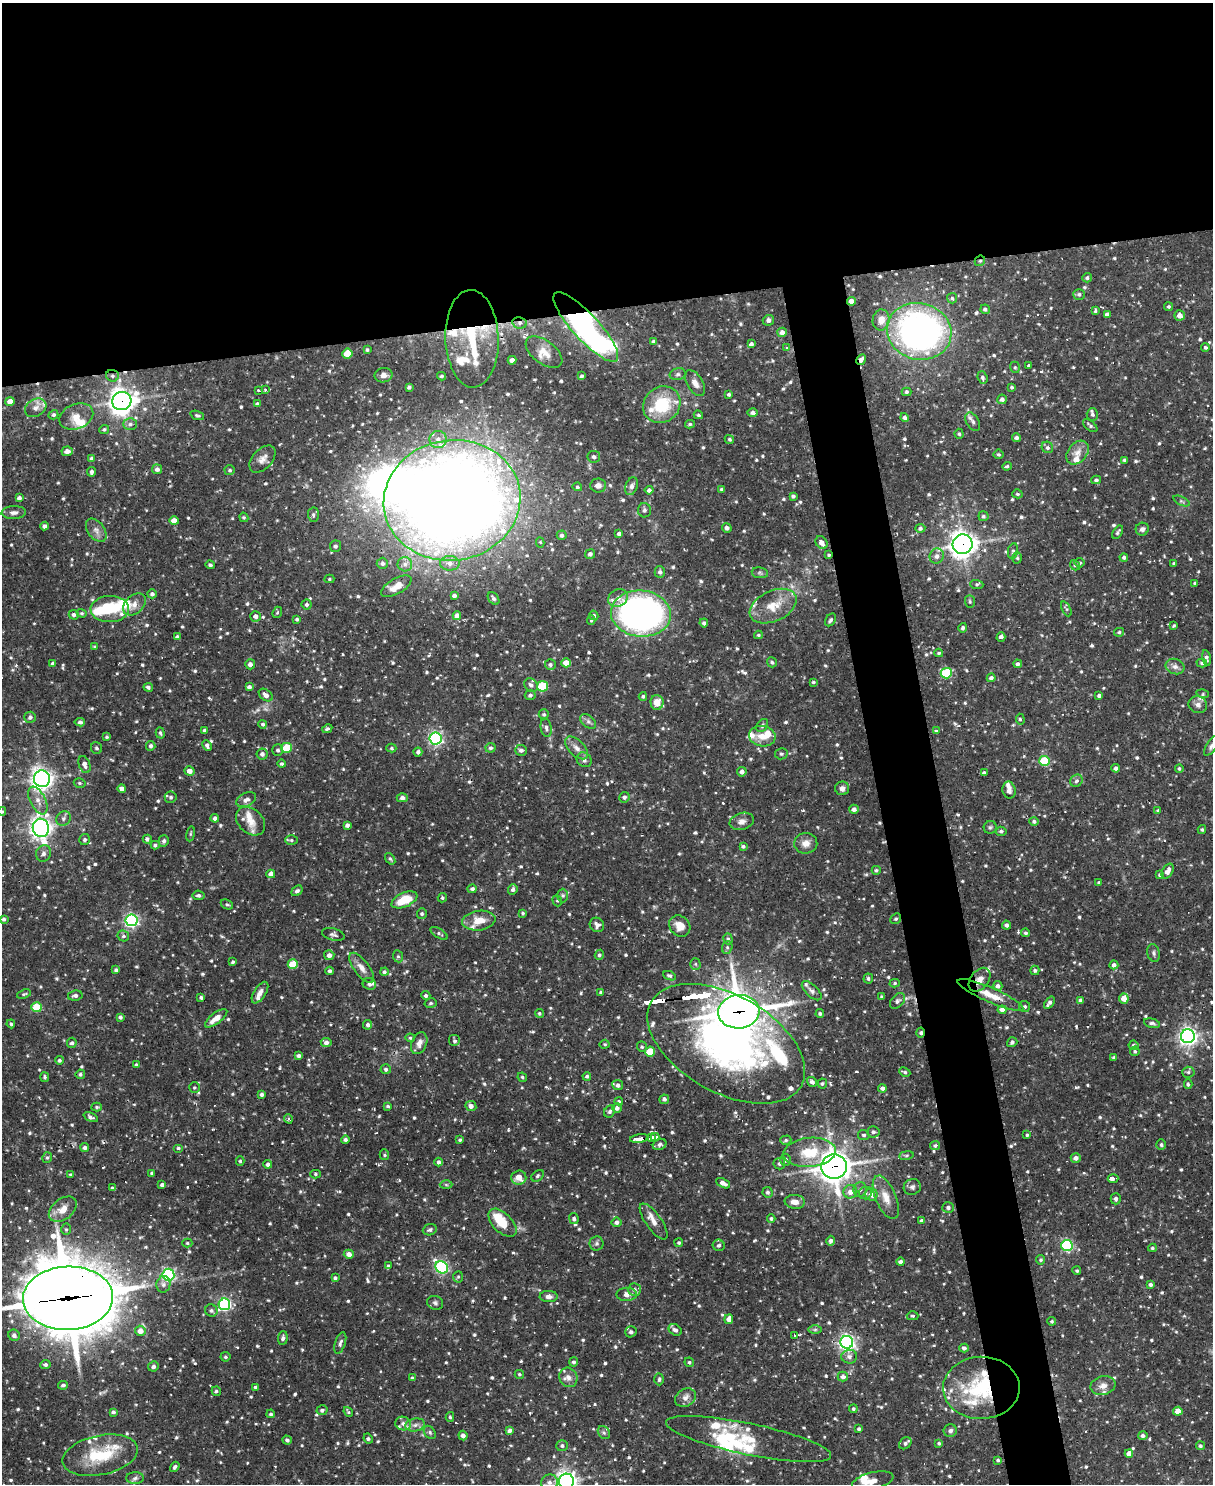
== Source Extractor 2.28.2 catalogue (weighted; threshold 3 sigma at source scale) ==
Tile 2 of 4 x 3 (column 2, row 1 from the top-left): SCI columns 1212-2422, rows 3210-4691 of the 4844 x 4825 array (HDU 1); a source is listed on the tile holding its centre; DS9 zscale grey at full resolution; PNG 1215 x 1486 px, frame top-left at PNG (2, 3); each listed source drawn as its Kron ellipse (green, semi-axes under 4 px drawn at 4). Shown black and unused: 25% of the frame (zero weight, under 2 of 3 exposures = <1% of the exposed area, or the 3 px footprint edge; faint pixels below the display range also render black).
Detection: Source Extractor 2.28.2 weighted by HDU 2 'WHT'; one run over the whole footprint, this tile lists its part. Background 0.0919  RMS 0.0031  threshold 0.0138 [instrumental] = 3 sigma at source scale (4.5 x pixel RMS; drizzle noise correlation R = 1.50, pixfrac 1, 0.05/0.05 arcsec/px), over >= 5 px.
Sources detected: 989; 1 too faint to see at this stretch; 5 inside a brighter object's white glare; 8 cosmic-ray / hot-pixel residue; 1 long thin detection or spike segment (spike, bleed or trail) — neither listed nor drawn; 59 inside a brighter listed object's ellipse — not listed separately; of the other 915, all 500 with FLUX_AUTO >= 0.47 (the completeness limit of this list) listed and drawn (415 fainter detections not listed), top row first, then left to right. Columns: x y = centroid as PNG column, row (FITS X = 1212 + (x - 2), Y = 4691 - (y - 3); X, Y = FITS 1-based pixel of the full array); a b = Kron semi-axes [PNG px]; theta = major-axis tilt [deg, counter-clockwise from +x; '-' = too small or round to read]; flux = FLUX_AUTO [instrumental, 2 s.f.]
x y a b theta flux
980 261 6 4 41 0.53
1087 278 5 4 - 0.73
1079 294 6 5 - 0.74
952 298 5 5 - 0.49
851 301 4 4 - 2.2
1169 307 4 4 - 0.55
985 309 5 4 - 0.72
1095 311 4 3 - 0.5
1107 314 4 4 - 1.2
1179 315 5 5 - 2
768 320 6 5 - 1
881 320 10 8 82 2.9
520 323 7 5 -11 1
586 327 45 13 -47 120
919 331 32 28 -15 110
782 332 5 4 - 1.4
472 339 49 26 -88 26
653 341 4 4 - 0.72
751 344 4 4 - 1
1205 347 4 4 - 0.53
787 348 4 4 - 0.49
367 350 4 3 - 0.51
544 352 21 11 -37 4.1
347 353 5 5 - 6.9
512 360 4 4 - 1.2
861 360 6 4 59 1.4
1028 366 3 3 - 0.54
1015 367 6 4 -69 0.5
678 374 8 6 15 0.8
384 375 9 7 10 1.5
112 376 6 5 - 0.83
442 376 4 3 - 0.5
582 376 3 3 - 0.52
982 377 6 4 -69 0.76
695 383 14 8 -59 2.2
409 387 4 3 - 0.63
1012 387 3 3 - 0.53
266 390 3 3 - 1.2
259 391 3 3 - 5.1
907 392 5 4 - 0.62
729 394 4 4 - 0.52
1002 399 4 4 - 1.2
10 401 4 4 - 2.6
122 401 9 9 - 270
257 404 4 3 - 0.91
662 405 19 17 41 15
36 408 11 8 30 1.8
753 412 5 4 - 1.1
53 415 5 4 - 0.56
197 415 7 3 -20 0.53
698 415 5 4 - 0.57
1092 415 6 5 - 0.78
76 416 17 12 22 3.3
905 417 4 4 - 0.91
973 422 10 6 -60 1.1
130 424 7 5 1 0.86
690 424 5 4 - 0.49
1090 426 8 5 -40 0.66
104 429 5 4 - 0.51
959 434 5 4 - 0.55
1016 438 4 4 - 1
729 439 5 4 - 0.58
438 440 8 8 - 2
1047 447 6 5 - 0.73
67 451 5 5 - 1.9
1077 453 13 9 50 2.6
999 454 5 5 - 0.52
594 457 6 6 - 0.98
92 458 4 4 - 0.88
262 459 16 9 48 2.2
1124 460 3 3 - 0.59
1007 466 5 4 - 0.55
157 469 5 5 - 1.2
230 470 5 5 - 0.66
91 472 5 3 - 0.84
1096 480 5 4 - 0.85
598 485 8 7 - 1.7
632 486 9 6 69 1.2
577 487 5 4 - 0.61
722 489 4 3 - 0.6
649 490 4 4 - 0.96
1017 494 5 4 - 0.57
793 496 4 3 - 0.69
19 498 4 4 - 0.96
452 500 68 60 9 640
1181 501 9 4 -25 0.56
644 510 7 6 - 0.78
14 512 12 6 3 1.3
313 515 7 5 -88 0.68
983 516 5 5 - 0.69
244 517 5 4 - 0.49
174 521 4 4 - 2.8
45 526 4 3 - 1
727 528 5 4 - 0.89
920 528 5 4 - 0.7
1142 529 6 6 - 1.1
96 530 13 8 -53 1.8
1118 532 7 4 57 0.63
619 534 4 4 - 1.2
562 535 5 5 - 0.89
540 542 5 4 - 0.52
822 543 7 5 -51 1.9
963 544 10 9 - 240
335 546 6 5 - 0.88
1013 551 8 5 79 0.64
590 554 5 5 - 0.95
829 555 3 3 - 0.49
937 556 8 7 - 1.5
1124 557 4 4 - 0.68
1017 558 5 5 - 0.54
382 563 6 5 - 0.86
450 563 10 7 -2 1.5
1080 563 5 4 - 0.7
405 564 7 7 - 1.2
1174 564 4 4 - 0.53
210 565 5 3 - 0.59
1075 565 5 4 - 0.49
660 572 6 5 - 0.93
760 573 8 5 -8 0.7
329 579 5 4 - 0.48
1195 583 3 3 - 0.65
977 585 7 4 -3 0.62
396 586 17 7 30 3.1
152 594 4 4 - 0.99
454 596 4 3 - 0.82
494 598 7 5 -51 0.75
618 598 10 8 26 2.4
970 601 6 5 - 0.5
134 604 13 9 42 2.3
307 604 5 5 - 0.71
773 606 25 15 25 7.1
110 609 19 13 1 9.2
1066 609 8 4 -64 0.57
277 612 6 4 68 0.47
82 613 5 4 - 0.47
641 614 30 23 -5 110
74 615 5 4 - 0.96
594 615 5 4 - 0.75
255 616 5 5 - 1.2
457 616 4 4 - 2.2
297 619 3 3 - 0.54
591 620 5 4 - 0.48
830 620 7 5 57 0.65
704 623 4 4 - 0.75
1174 626 4 3 - 0.49
963 628 5 4 - 0.77
1119 632 5 4 - 0.59
758 635 4 3 - 0.48
177 637 4 4 - 0.81
1001 637 5 4 - 1.4
95 647 4 3 - 0.49
939 653 4 3 - 0.51
1207 658 8 4 -80 0.9
772 662 5 5 - 0.5
566 663 4 4 - 4
1202 663 5 4 - 0.52
53 664 4 4 - 1.4
250 664 5 5 - 1.2
550 664 5 5 - 0.8
1018 664 4 4 - 0.83
1175 667 10 7 -21 1.5
946 673 5 5 - 21
991 678 4 4 - 0.97
813 682 3 3 - 0.48
531 685 7 6 - 1.1
542 686 5 5 - 17
148 687 5 3 - 0.66
249 687 4 4 - 1.1
1203 694 6 4 -16 0.48
266 695 8 5 -38 1.6
530 695 5 5 - 0.77
643 696 4 4 - 0.59
1099 696 4 3 - 0.75
657 702 7 6 - 3.5
1198 705 9 8 - 1.4
544 714 5 5 - 0.72
30 717 6 5 - 0.93
1020 719 6 3 -87 0.47
588 721 9 6 -41 0.97
80 722 5 4 - 0.9
263 724 4 4 - 0.68
762 726 7 5 54 0.68
546 728 9 5 -81 0.94
327 729 5 3 - 0.57
204 730 3 3 - 0.65
936 731 4 3 - 0.58
160 733 6 4 -73 0.52
762 736 13 10 -10 3.8
107 737 3 3 - 0.48
435 738 6 6 - 68
151 746 5 4 - 0.79
207 746 6 4 -63 0.95
1211 746 11 5 58 0.98
97 748 6 5 - 0.7
287 748 5 5 - 11
391 748 5 4 - 0.48
491 748 5 5 - 0.75
576 748 14 7 -45 2
278 750 5 5 - 0.75
521 750 6 5 - 0.96
418 752 4 4 - 0.83
262 754 5 5 - 1.2
781 754 6 5 - 0.57
584 760 8 7 - 1
1044 761 5 5 - 15
84 764 9 5 -70 1.6
282 764 4 4 - 0.58
1116 768 4 4 - 0.99
1179 768 4 4 - 0.49
189 771 5 4 - 2
742 772 5 4 - 1.2
984 773 4 4 - 0.83
42 779 8 8 - 170
1076 781 6 6 - 0.88
80 783 6 4 -16 0.51
842 788 7 7 - 1.2
122 789 4 4 - 1.4
1009 790 8 6 -79 1.4
171 797 6 6 - 0.8
624 797 5 5 - 0.96
402 798 5 4 - 1.1
38 800 15 7 -63 2.7
246 800 10 6 24 1.4
854 809 5 4 - 1.3
1158 810 4 3 - 0.52
2 811 4 4 - 0.49
64 818 8 6 48 1.1
215 818 4 4 - 1.1
251 821 16 12 -42 3.4
742 821 12 8 16 1.8
1034 821 4 4 - 0.8
347 825 4 4 - 1.1
990 827 6 6 - 0.64
41 828 9 8 - 180
1202 829 4 3 - 0.49
1001 831 5 4 - 0.69
191 834 7 4 81 0.51
85 839 5 5 - 0.69
147 839 4 4 - 0.89
291 840 6 4 0 0.56
164 841 6 5 - 0.89
806 843 11 10 - 2.4
155 845 4 3 - 0.64
743 846 4 3 - 0.59
43 853 8 7 - 1.2
390 859 6 4 -51 0.52
876 870 4 4 - 0.48
1168 871 8 5 61 2
271 874 4 4 - 1.7
1160 875 4 4 - 0.57
1099 883 3 3 - 0.54
472 889 4 4 - 0.86
513 889 5 5 - 0.94
297 891 6 4 38 0.83
198 895 6 5 - 0.73
563 895 7 5 -89 0.65
442 898 5 4 - 0.47
404 900 14 7 24 8.7
557 901 6 4 -68 0.48
227 904 6 4 -27 0.55
523 913 4 4 - 0.48
422 914 5 5 - 0.56
4 919 4 4 - 0.71
896 919 6 5 - 0.61
131 920 6 6 - 74
479 921 16 10 8 4.4
597 925 7 7 - 1.2
1006 925 4 4 - 0.94
680 926 11 10 - 3.8
439 933 9 4 -31 0.67
1026 933 4 4 - 0.6
333 934 11 6 -15 0.93
123 936 6 5 - 0.65
728 939 5 4 - 0.52
727 947 6 5 - 0.56
1154 953 9 6 -76 0.84
329 955 5 5 - 1.3
599 955 5 4 - 0.65
398 956 6 5 - 0.58
233 962 4 3 - 0.56
293 964 5 5 - 8.2
695 964 5 5 - 0.47
1114 965 4 4 - 1.1
361 968 18 7 -53 2.5
116 970 4 3 - 0.84
1035 970 5 4 - 0.61
330 971 4 4 - 0.76
384 972 4 4 - 0.7
670 976 7 4 -23 0.67
868 979 5 5 - 0.61
979 980 13 9 52 2.3
895 983 5 4 - 0.47
369 984 7 5 -22 0.9
998 986 5 4 - 1.1
812 991 12 6 -44 1.3
601 992 4 3 - 0.55
260 993 12 6 58 1.7
24 994 7 4 19 0.51
990 995 36 7 -24 5.3
75 996 7 5 10 1
426 996 4 4 - 0.68
201 997 3 3 - 0.62
882 997 3 3 - 0.51
1124 998 5 5 - 3.5
1081 1000 4 3 - 1.1
897 1001 9 6 49 0.86
431 1003 6 4 15 0.5
1049 1003 7 4 53 1.1
36 1007 5 5 - 11
1025 1007 5 5 - 0.63
1002 1010 4 4 - 1.5
739 1012 21 16 6 590
539 1013 4 4 - 0.48
820 1014 4 4 - 0.65
120 1017 4 3 - 0.7
216 1018 13 5 37 3.3
1152 1023 8 4 -15 0.73
11 1024 4 4 - 0.51
368 1025 5 4 - 0.86
920 1033 5 3 - 0.79
1188 1036 7 7 - 140
410 1038 5 4 - 0.48
455 1041 6 6 - 0.71
326 1042 5 4 - 1.1
1012 1042 5 4 - 0.8
72 1043 5 4 - 0.75
419 1043 11 7 68 2
605 1044 5 4 - 0.49
726 1044 86 49 -29 120
1133 1045 5 5 - 0.72
642 1047 5 5 - 0.52
1135 1051 5 4 - 0.53
650 1052 5 5 - 9.6
299 1056 4 4 - 0.88
1114 1058 4 4 - 0.68
59 1060 4 4 - 0.59
136 1065 4 4 - 0.56
386 1069 5 5 - 0.76
905 1072 6 4 -26 0.66
1188 1072 6 5 - 0.75
80 1074 5 4 - 0.68
587 1076 4 4 - 0.61
45 1077 5 4 - 0.58
522 1077 5 4 - 0.5
812 1082 5 4 - 1.1
822 1084 5 5 - 0.56
1188 1084 5 4 - 0.59
618 1085 5 5 - 1.1
194 1088 5 5 - 0.52
882 1088 4 4 - 0.93
262 1094 4 4 - 0.98
664 1099 5 4 - 0.89
619 1101 4 3 - 0.56
388 1106 4 4 - 0.63
471 1106 5 5 - 1.5
97 1107 5 4 - 0.47
617 1108 5 5 - 1.1
610 1111 6 5 - 0.76
91 1117 8 4 -24 0.87
288 1119 5 4 - 0.57
873 1132 6 6 - 0.75
864 1135 5 5 - 0.66
1027 1135 4 4 - 0.49
651 1137 4 3 - 14
655 1137 4 3 - 18
639 1139 9 3 8 34
345 1140 4 4 - 0.83
460 1140 4 3 - 0.52
786 1140 6 4 16 0.55
660 1145 7 5 25 0.86
1161 1145 5 5 - 0.59
935 1146 5 4 - 0.63
85 1148 4 4 - 0.93
178 1148 5 4 - 0.55
810 1152 26 14 5 9.8
384 1155 5 4 - 0.5
906 1155 7 4 9 0.48
47 1158 5 4 - 0.54
1076 1158 5 4 - 1.4
786 1160 6 5 - 0.9
240 1161 4 4 - 0.52
438 1162 4 4 - 0.8
268 1164 4 4 - 1.1
779 1164 6 5 - 0.7
834 1167 13 12 - 410
152 1173 3 3 - 0.56
71 1174 4 3 - 0.51
315 1174 5 4 - 0.48
538 1176 7 5 42 0.61
519 1177 7 7 - 3.7
1113 1179 5 3 - 34
723 1183 7 4 -26 1.7
162 1185 4 4 - 0.84
446 1185 6 4 -1 0.49
912 1187 9 8 - 1
112 1188 4 3 - 0.58
860 1190 7 6 - 1
768 1192 5 5 - 0.72
850 1192 7 6 - 2.4
865 1193 6 6 - 0.89
871 1194 6 6 - 2.3
886 1197 23 10 -67 4.4
1116 1199 5 5 - 0.96
795 1202 10 7 -5 2.4
948 1208 6 5 - 0.93
63 1209 16 10 38 3.9
771 1218 4 4 - 0.67
574 1219 5 4 - 0.69
654 1221 21 8 -55 3
921 1221 4 4 - 0.78
616 1222 5 4 - 1.1
502 1223 17 9 -45 6.5
66 1229 6 5 - 0.52
430 1230 7 5 19 0.81
831 1241 5 4 - 0.97
187 1243 5 4 - 0.5
597 1243 7 7 - 0.74
679 1243 4 4 - 0.49
719 1245 6 5 - 0.84
1067 1245 5 5 - 37
1152 1248 4 3 - 0.52
349 1254 5 4 - 2.1
1041 1260 5 4 - 0.57
901 1262 4 3 - 1.2
388 1266 4 3 - 0.62
442 1267 6 6 - 59
1077 1271 4 4 - 0.5
168 1275 6 6 - 58
458 1277 5 5 - 0.52
335 1278 4 3 - 0.63
163 1284 8 7 - 1.2
1150 1285 4 4 - 0.82
634 1290 6 6 - 1.1
627 1294 10 6 1 2.1
549 1297 9 5 -2 1.4
68 1298 45 32 2 2400
435 1303 8 7 - 0.81
224 1304 6 6 - 62
211 1311 6 6 - 0.86
913 1316 6 4 -1 0.47
729 1319 5 4 - 2
1052 1321 4 4 - 0.52
815 1329 7 4 1 0.65
675 1330 7 5 -35 1.2
140 1331 5 5 - 2.9
631 1332 6 5 - 0.96
14 1335 6 5 - 1.2
795 1336 3 3 - 17
283 1338 7 5 84 0.82
847 1342 6 6 - 110
340 1343 11 5 73 1
964 1348 4 4 - 0.93
225 1357 5 5 - 0.61
849 1357 8 7 - 1.3
574 1362 4 4 - 0.7
689 1362 5 4 - 0.58
45 1365 5 4 - 0.76
153 1366 5 5 - 0.85
519 1374 5 4 - 0.48
568 1377 10 8 -63 2.1
843 1377 5 5 - 1.6
412 1378 3 3 - 0.47
659 1379 6 5 - 0.64
63 1385 5 4 - 0.72
1103 1386 13 9 14 2.2
255 1387 4 3 - 0.59
981 1388 38 31 1 27
216 1391 5 4 - 0.62
685 1398 11 8 32 1.8
853 1409 4 4 - 0.52
322 1410 5 5 - 0.82
1178 1411 4 4 - 3.8
113 1412 4 4 - 0.73
348 1412 5 4 - 0.55
271 1414 4 4 - 0.57
450 1417 5 4 - 0.51
403 1424 8 6 -19 1.5
415 1425 10 6 11 1.5
859 1429 3 3 - 0.77
510 1430 4 4 - 1
950 1431 6 6 - 1.1
430 1432 7 5 -51 0.65
604 1433 7 5 -54 0.64
463 1436 5 4 - 1.4
1143 1436 5 4 - 1
368 1438 5 4 - 0.57
749 1439 84 15 -12 13
287 1440 5 4 - 0.78
905 1443 7 5 41 0.92
939 1443 4 3 - 0.54
562 1446 6 5 - 0.73
1200 1446 4 4 - 0.66
1129 1453 4 4 - 2.5
100 1455 38 19 12 16
998 1460 4 3 - 0.58
175 1467 5 4 - 0.82
135 1478 8 6 3 0.97
566 1481 7 7 - 180
873 1481 21 8 13 2.9
549 1482 8 8 - 1.7
Overlapping masked pixels (flux is a lower limit): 20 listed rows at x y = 980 261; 851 301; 520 323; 586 327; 472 339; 861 360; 112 376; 122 401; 452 500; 963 544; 829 555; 979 980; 990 995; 739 1012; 920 1033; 726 1044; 639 1139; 834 1167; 68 1298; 981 1388
Isophote crosses this tile's border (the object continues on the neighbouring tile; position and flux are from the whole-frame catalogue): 6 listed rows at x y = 1211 746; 2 811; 68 1298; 566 1481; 873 1481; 549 1482